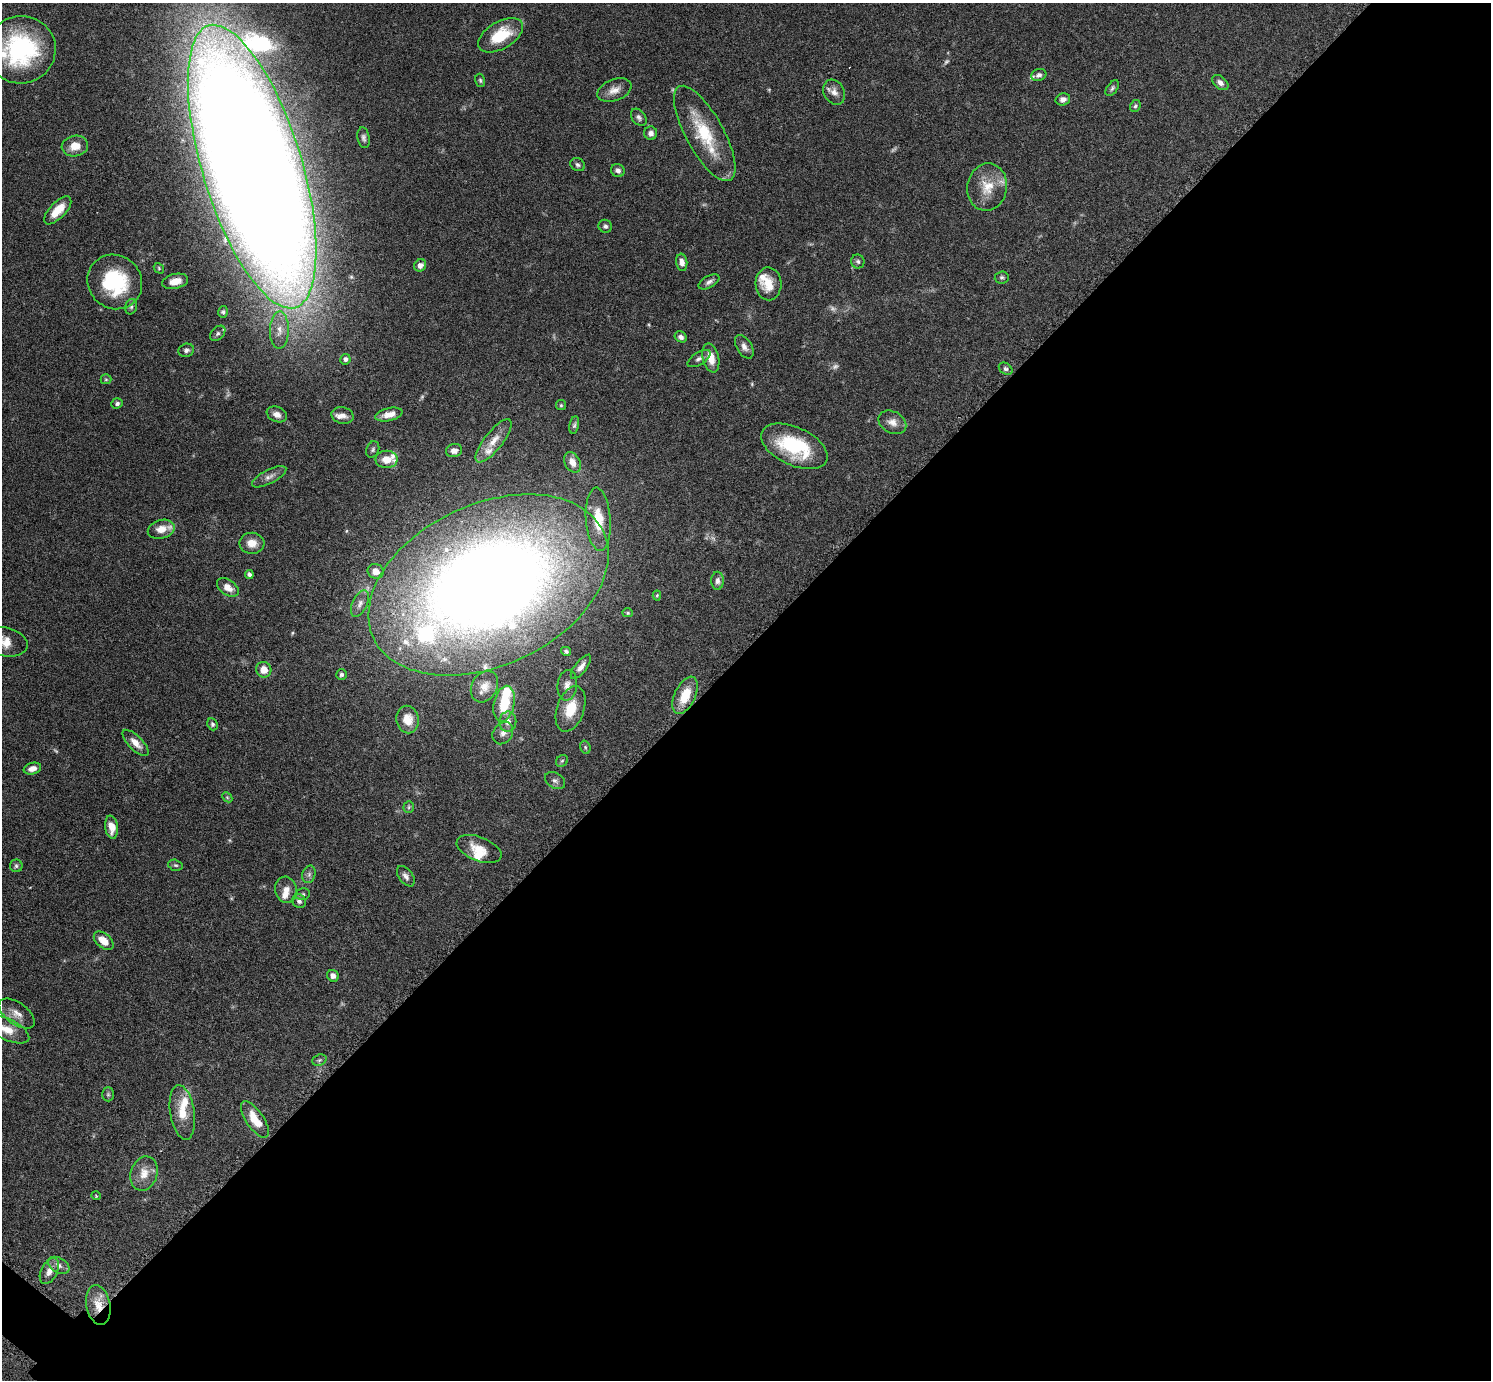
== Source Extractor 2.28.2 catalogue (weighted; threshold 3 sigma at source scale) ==
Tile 12 of 4 x 4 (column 4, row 3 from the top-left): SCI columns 4487-5975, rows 1692-3069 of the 5992 x 5996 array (HDU 1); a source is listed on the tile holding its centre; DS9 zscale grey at full resolution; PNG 1493 x 1382 px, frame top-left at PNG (2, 3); each listed source drawn as its Kron ellipse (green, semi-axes under 4 px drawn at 4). Shown black and unused: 53% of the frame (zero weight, under 3 of 6 exposures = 2% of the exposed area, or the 3 px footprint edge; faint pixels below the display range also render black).
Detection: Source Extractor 2.28.2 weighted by HDU 2 'WHT'; one run over the whole footprint, this tile lists its part. Background 0.0705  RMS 0.0029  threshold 0.012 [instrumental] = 3 sigma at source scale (4.09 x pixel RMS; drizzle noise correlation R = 1.36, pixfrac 0.8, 0.05/0.05 arcsec/px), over >= 5 px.
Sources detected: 131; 7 too faint to see at this stretch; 1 inside a brighter object's white glare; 1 cosmic-ray / hot-pixel residue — neither listed nor drawn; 12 inside a brighter listed object's ellipse — not listed separately; the other 110 listed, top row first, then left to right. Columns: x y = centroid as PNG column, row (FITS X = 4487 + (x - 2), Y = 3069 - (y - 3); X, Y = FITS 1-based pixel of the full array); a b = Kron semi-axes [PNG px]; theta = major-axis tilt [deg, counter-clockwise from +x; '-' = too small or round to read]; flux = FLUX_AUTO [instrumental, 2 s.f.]
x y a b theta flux
501 35 25 13 30 9.8
21 50 34 34 - 33
1039 75 8 6 21 0.91
480 80 7 5 -74 0.45
1220 83 9 6 -40 1.2
1112 88 9 5 55 0.6
614 90 18 10 21 2.6
834 92 13 10 -60 2
1063 99 7 6 - 1.3
1135 106 6 5 - 0.51
639 117 9 6 -51 0.89
651 133 6 6 - 1.2
705 133 53 19 -61 14
364 138 10 6 -80 0.84
75 146 13 10 8 4
578 165 8 6 -27 0.66
252 167 147 49 -73 1800
618 170 7 6 - 0.97
987 187 24 20 80 6.6
58 210 18 8 46 4.9
605 226 7 6 - 0.71
858 261 7 6 - 0.68
682 262 8 5 -83 1.5
420 265 6 5 - 1.4
159 268 6 4 -49 0.37
1002 277 7 6 - 0.56
175 281 13 7 13 2.9
115 282 28 26 -42 21
709 282 11 6 28 0.99
768 284 16 13 -88 4.6
131 307 8 6 74 0.65
223 312 6 5 - 0.5
279 330 19 9 89 3.1
218 333 9 6 45 0.76
681 337 6 5 - 0.9
744 347 13 7 -58 1.4
186 350 8 6 18 0.8
699 358 13 6 32 1
711 358 15 8 -76 3.8
345 359 5 5 - 0.93
1006 369 7 5 -36 0.68
106 379 5 5 - 0.4
117 403 6 5 - 0.66
561 405 5 5 - 0.38
277 414 10 7 -24 1.7
389 414 14 6 13 2.7
343 415 11 8 -14 1.6
892 422 14 10 -27 2.2
574 425 9 4 79 0.56
494 441 26 9 52 3.8
794 446 35 19 -24 20
373 449 8 6 68 0.62
454 451 8 6 14 1.5
387 459 11 8 1 3.9
572 462 11 7 -63 2.2
269 477 19 7 28 1.7
598 519 32 12 -86 7.4
161 529 14 9 15 3.5
252 543 12 10 -2 3.1
376 571 8 7 - 1.9
249 574 4 4 - 0.81
717 581 9 6 89 1
488 585 127 81 25 450
228 587 12 7 -34 2.5
657 595 5 4 - 0.3
360 604 14 7 65 1.5
628 613 5 4 - 0.34
4 642 24 14 -12 5.3
566 651 5 4 - 0.54
581 667 14 6 52 1.5
264 670 8 7 - 2.9
341 675 5 5 - 0.7
567 685 15 9 83 2
484 686 16 12 61 2.8
685 695 20 10 65 6.7
504 704 18 10 78 8.5
571 709 24 13 71 7.1
408 719 14 11 -79 3.4
508 722 10 8 83 1.7
212 724 6 5 - 0.56
503 733 12 9 56 1.7
136 743 17 7 -45 2.5
585 747 7 5 -72 0.45
562 761 6 5 - 0.5
32 769 9 5 14 1.7
555 781 11 7 -31 1
227 797 6 4 -45 0.35
409 807 6 5 - 0.42
112 827 11 6 -81 2.7
479 849 24 12 -21 4.8
175 865 7 5 -15 0.54
16 866 6 6 - 0.58
309 874 9 6 75 0.85
406 876 12 7 -54 1.2
286 890 13 11 -77 2.4
303 894 7 5 12 0.52
299 901 7 6 - 0.83
104 941 11 7 -40 3.3
333 976 6 5 - 1.3
17 1014 21 11 -35 2.9
6 1029 25 10 -25 4.8
319 1060 7 5 21 0.51
108 1094 7 6 - 0.56
182 1112 27 12 -81 5.9
255 1119 21 8 -56 5.7
144 1174 17 13 71 3.7
96 1196 4 3 - 0.23
59 1265 11 7 -31 1.3
49 1271 14 8 62 2.1
98 1305 20 12 -78 4.6
Overlapping masked pixels (flux is a lower limit): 1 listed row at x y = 98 1305
Isophote crosses this tile's border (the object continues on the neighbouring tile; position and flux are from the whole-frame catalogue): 4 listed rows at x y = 21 50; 252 167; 4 642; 6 1029